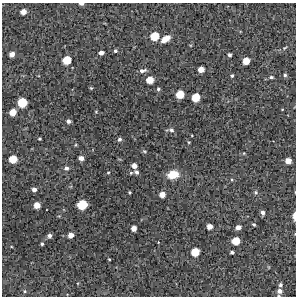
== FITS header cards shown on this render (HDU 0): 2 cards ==
NAXIS1  =                  294 /Length X axis
NAXIS2  =                  294 /Length Y axis

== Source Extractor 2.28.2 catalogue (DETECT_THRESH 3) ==
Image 294 x 294 px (HDU 0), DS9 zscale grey, 1 PNG px = 1 image px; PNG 298 x 298 px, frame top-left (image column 1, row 294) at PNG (2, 3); no overlay
Background 11900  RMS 270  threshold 807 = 3 sigma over >= 5 px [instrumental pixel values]
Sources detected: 60; all 60 listed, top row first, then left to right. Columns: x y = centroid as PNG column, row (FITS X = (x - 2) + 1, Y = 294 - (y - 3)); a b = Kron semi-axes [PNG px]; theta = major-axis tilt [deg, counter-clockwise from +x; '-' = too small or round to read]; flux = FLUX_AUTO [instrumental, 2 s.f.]
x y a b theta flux
81 4 5 3 - 46000
23 12 5 5 - 120000
154 36 7 6 - 350000
165 39 10 5 32 180000
284 48 7 4 32 25000
115 51 4 3 - 28000
101 53 5 4 - 73000
12 54 5 4 - 90000
230 55 4 3 - 39000
67 60 6 6 - 310000
246 61 6 5 - 210000
201 69 5 5 - 130000
142 70 8 4 15 60000
232 75 4 3 - 26000
285 75 4 4 - 31000
271 77 5 4 - 31000
150 80 6 5 - 210000
91 88 5 3 - 18000
158 89 5 4 - 28000
180 94 6 6 - 290000
196 97 6 6 - 300000
22 102 7 7 - 430000
13 112 6 5 - 190000
68 121 4 4 - 46000
171 130 6 5 - 46000
39 139 3 3 - 22000
120 139 4 4 - 37000
189 142 4 4 - 14000
144 151 5 4 - 20000
244 153 4 3 - 12000
81 158 4 4 - 77000
13 159 6 6 - 270000
288 161 5 5 - 130000
134 166 5 4 - 94000
66 168 5 4 - 46000
108 172 4 3 - 13000
136 172 6 5 - 53000
173 174 10 7 13 320000
34 189 5 4 - 56000
130 192 3 2 - 16000
255 192 5 5 - 30000
162 194 5 5 - 120000
37 205 5 5 - 150000
82 205 7 7 - 460000
263 212 5 4 - 56000
294 216 7 3 89 94000
254 225 3 3 - 24000
209 226 5 4 - 110000
238 227 5 4 - 87000
134 228 5 4 - 100000
71 235 5 4 - 110000
49 236 4 4 - 47000
236 241 6 6 - 280000
42 244 3 3 - 24000
195 252 6 6 - 290000
232 252 4 3 - 34000
109 259 3 2 - 13000
280 285 4 4 - 35000
25 291 5 3 - 19000
279 291 7 6 - 96000
At the frame edge (FLAGS 8, measured only in part): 3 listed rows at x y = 81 4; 294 216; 279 291